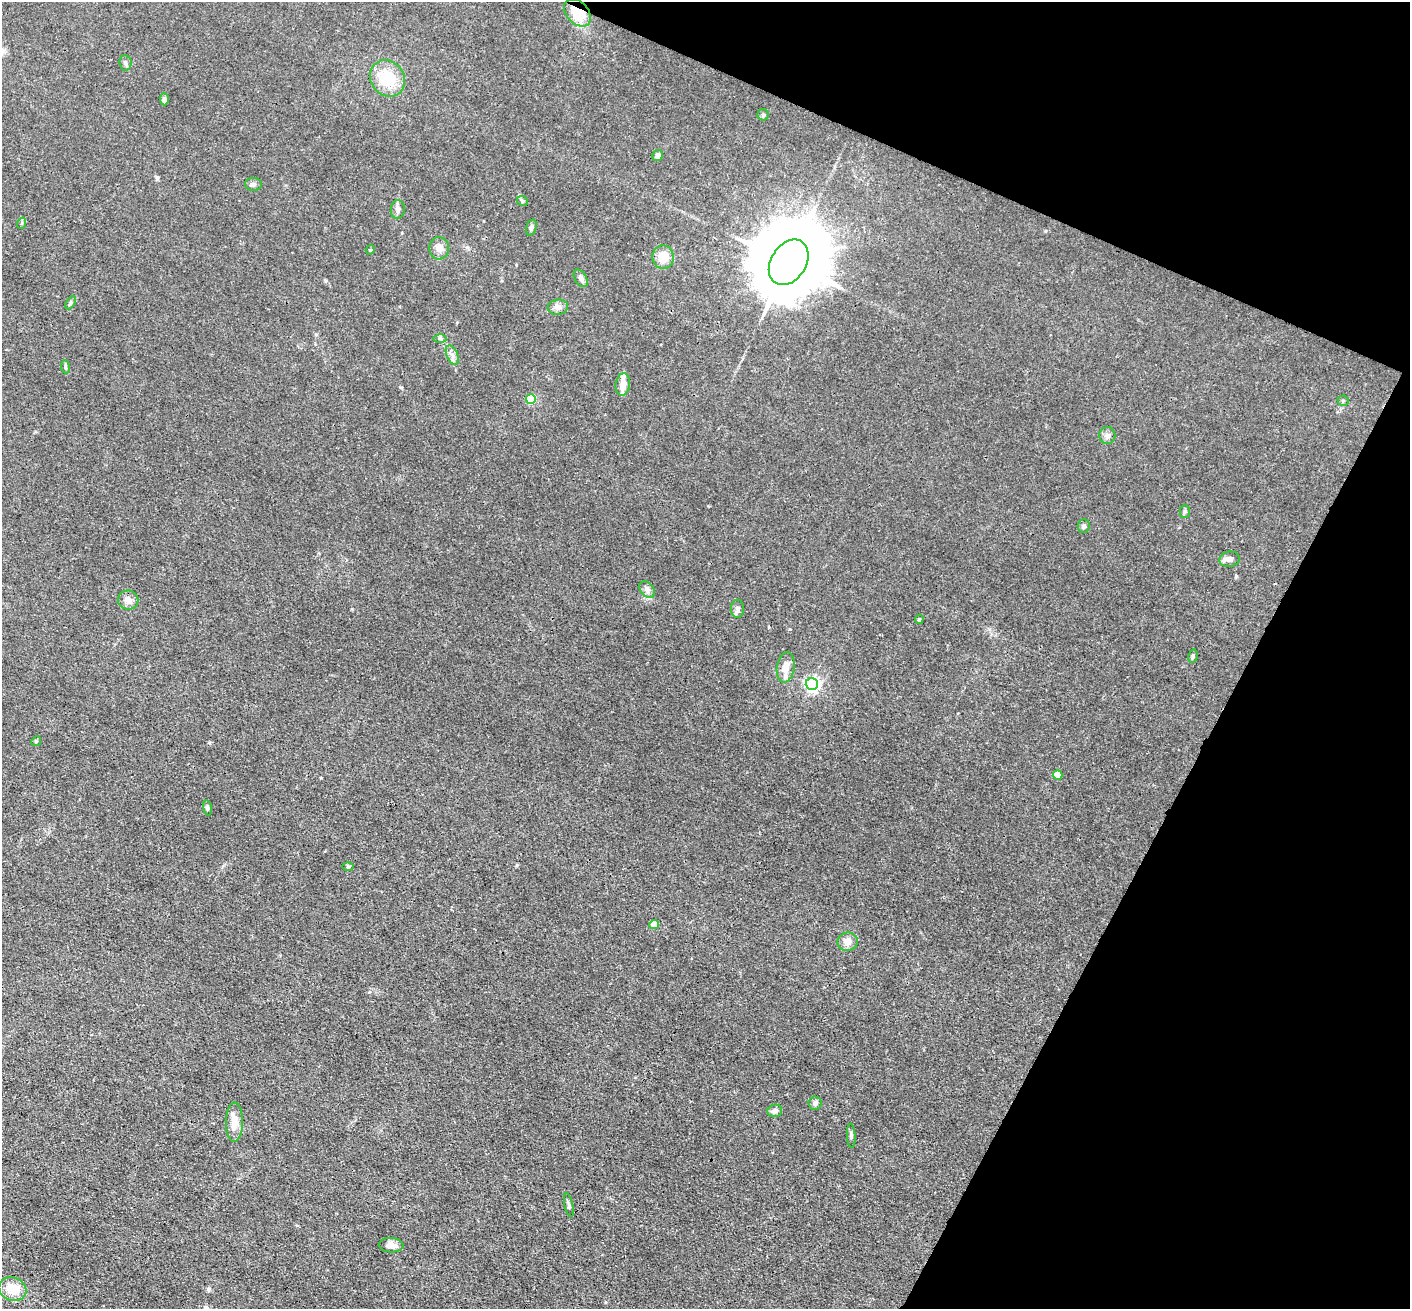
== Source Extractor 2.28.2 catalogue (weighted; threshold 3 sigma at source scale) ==
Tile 8 of 4 x 4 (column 4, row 2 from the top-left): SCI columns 4225-5632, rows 2892-4198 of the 5635 x 5648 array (HDU 1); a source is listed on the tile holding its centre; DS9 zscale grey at full resolution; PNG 1412 x 1311 px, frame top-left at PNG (2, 2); each listed source drawn as its Kron ellipse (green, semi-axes under 4 px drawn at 4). Shown black and unused: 22% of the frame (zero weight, under 3 of 4 exposures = <1% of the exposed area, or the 3 px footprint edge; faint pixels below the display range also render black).
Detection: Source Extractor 2.28.2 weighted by HDU 2 'WHT'; one run over the whole footprint, this tile lists its part. Background 0.016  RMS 0.003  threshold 0.0135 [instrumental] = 3 sigma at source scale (4.5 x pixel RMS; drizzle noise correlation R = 1.50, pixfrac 1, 0.05/0.05 arcsec/px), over >= 5 px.
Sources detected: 49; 1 inside a brighter listed object's ellipse — not listed separately; the other 48 listed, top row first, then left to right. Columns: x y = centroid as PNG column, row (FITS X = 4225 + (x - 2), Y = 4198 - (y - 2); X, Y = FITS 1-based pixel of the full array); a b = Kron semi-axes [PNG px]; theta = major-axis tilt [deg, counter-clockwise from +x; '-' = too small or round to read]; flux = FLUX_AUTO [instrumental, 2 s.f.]
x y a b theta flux
577 13 16 11 -47 6.8
125 63 7 6 - 0.72
387 78 19 16 -53 10
164 99 6 4 -89 1
763 115 6 5 - 0.6
657 156 5 5 - 1.2
253 184 8 6 -8 0.74
522 201 6 4 -24 0.45
398 209 9 7 83 1.2
22 223 6 3 72 0.32
531 227 8 5 73 0.64
439 248 11 9 -89 1.9
370 250 5 3 - 0.27
663 257 12 10 -83 4.4
789 262 24 17 57 4300
581 278 9 6 -60 1
71 302 7 4 60 0.49
558 307 10 7 5 1.3
440 339 6 4 -1 0.54
452 355 10 5 -66 1.2
65 367 6 4 -84 0.44
623 384 11 7 82 2.8
531 399 5 5 - 18
1343 401 5 5 - 0.47
1107 436 8 8 - 1
1185 511 7 5 89 0.52
1084 526 7 6 - 0.71
1229 559 10 7 8 1.3
647 590 9 6 -50 1.1
128 600 10 9 - 1.7
737 609 9 6 -90 0.93
919 619 5 3 - 0.36
1193 656 7 4 80 0.55
786 667 15 9 81 3.5
812 684 6 6 - 69
36 741 5 4 - 0.37
1058 775 5 4 - 5.6
207 808 8 3 -81 0.47
348 867 6 4 1 0.4
654 925 5 4 - 4.1
848 942 10 9 - 2
815 1103 6 6 - 1
775 1111 7 6 - 1.2
234 1122 20 8 88 3.9
851 1136 12 2 -86 0.52
569 1205 12 2 -78 0.5
391 1245 12 7 -2 1.8
12 1289 14 11 -20 5.7
Overlapping masked pixels (flux is a lower limit): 1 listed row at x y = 577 13
Unlisted compact peaks at least as high as the median listed source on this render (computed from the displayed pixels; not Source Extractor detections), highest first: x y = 517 865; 1236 576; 790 629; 325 281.